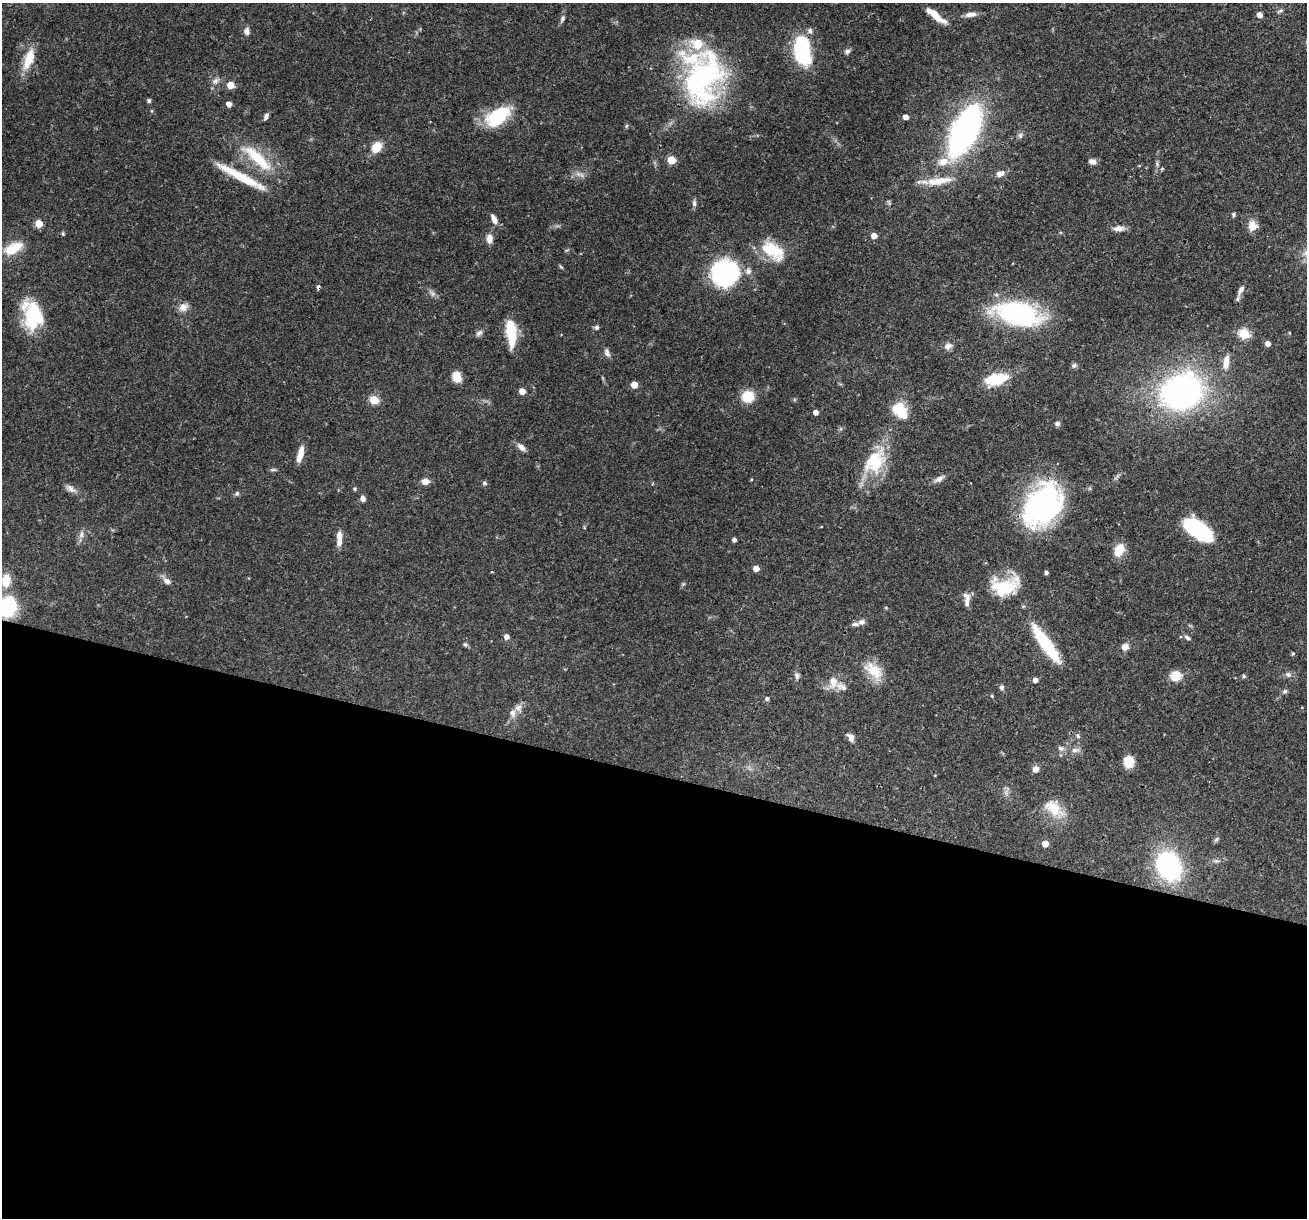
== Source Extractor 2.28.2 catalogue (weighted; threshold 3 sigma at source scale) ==
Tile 14 of 4 x 4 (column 2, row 4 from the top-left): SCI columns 1306-2610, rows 250-1465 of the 5220 x 5236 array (HDU 1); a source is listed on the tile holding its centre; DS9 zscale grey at full resolution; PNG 1309 x 1220 px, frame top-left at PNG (2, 3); no overlay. Shown black and unused: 37% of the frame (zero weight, under 3 of 4 exposures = <1% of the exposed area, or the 3 px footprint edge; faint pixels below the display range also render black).
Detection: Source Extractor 2.28.2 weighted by HDU 2 'WHT'; one run over the whole footprint, this tile lists its part. Background 0.0571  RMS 0.0033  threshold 0.0146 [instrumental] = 3 sigma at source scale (4.5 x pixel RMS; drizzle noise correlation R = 1.50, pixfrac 1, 0.05/0.05 arcsec/px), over >= 5 px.
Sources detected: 142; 1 too faint to see at this stretch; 3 inside a brighter object's white glare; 1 cosmic-ray / hot-pixel residue — not listed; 12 inside a brighter listed object's ellipse — not listed separately; the other 125 listed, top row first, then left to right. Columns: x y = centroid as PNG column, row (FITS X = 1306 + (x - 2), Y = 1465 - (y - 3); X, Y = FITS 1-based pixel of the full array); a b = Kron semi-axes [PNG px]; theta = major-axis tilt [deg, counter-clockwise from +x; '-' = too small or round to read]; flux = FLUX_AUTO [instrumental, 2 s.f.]
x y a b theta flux
1280 11 10 4 27 0.72
971 14 14 6 8 2.1
935 15 22 7 -40 5
1260 15 5 4 - 2.4
562 19 9 5 65 0.9
247 31 9 7 -84 1.4
802 49 27 14 -83 34
847 51 8 6 19 0.93
29 59 28 10 71 7.6
702 77 65 41 57 64
215 81 12 7 28 1.5
230 85 5 5 - 7.2
149 100 4 4 - 0.73
229 104 4 4 - 2.5
152 111 5 3 - 0.36
266 116 8 5 63 1
498 117 28 16 34 19
905 117 4 4 - 2
626 126 6 4 70 0.43
965 130 45 21 63 97
1020 135 8 6 -78 0.94
376 147 10 8 48 6.6
257 158 50 14 -41 15
671 160 5 5 - 11
1092 161 8 7 - 1.5
1157 164 8 5 -66 0.69
1139 166 5 3 - 0.26
1162 169 6 4 19 0.38
1000 174 12 7 27 2
582 175 9 6 -41 1.2
241 176 64 8 -28 11
939 181 42 9 7 6.8
694 203 10 5 -80 0.93
1233 214 5 5 - 0.6
494 219 13 6 -65 2.2
39 224 5 5 - 7
1252 226 13 11 90 3.1
1119 228 16 7 1 2.1
63 234 6 4 -79 0.42
874 236 5 5 - 2.7
489 239 11 7 -87 2.5
13 248 24 12 27 7.1
773 251 33 18 -35 11
561 267 7 3 -54 0.42
748 271 10 8 -85 1.6
725 273 23 22 - 49
1241 290 14 6 61 1.6
432 293 13 5 -44 1.2
183 307 12 10 41 2.4
1018 313 40 19 -12 60
33 315 39 18 80 16
597 327 6 5 - 0.72
479 333 11 7 41 1.1
511 333 24 9 -85 15
1244 334 6 5 - 23
1268 344 5 4 - 2.1
948 346 10 7 25 1.9
607 352 12 7 -75 1.3
1226 362 20 8 84 3.7
1074 365 8 6 36 0.77
456 377 10 8 -68 4.5
996 379 24 12 15 12
634 385 5 5 - 4.6
522 391 5 4 - 3.9
1182 392 35 28 29 110
748 397 14 13 - 6.6
374 400 5 5 - 14
900 410 14 10 -46 13
816 412 4 4 - 2
1057 424 6 6 - 0.83
521 447 12 7 -43 1.7
300 454 20 6 75 3.6
875 461 36 23 53 17
273 470 10 4 4 0.59
939 479 15 6 30 1.7
425 481 9 7 2 1.9
484 483 6 5 - 0.62
70 489 16 7 -34 1.8
354 489 5 4 - 0.51
237 493 7 5 75 0.62
363 498 6 5 - 1.4
1043 505 46 32 55 65
1198 529 25 12 -36 37
81 535 10 6 80 1.4
339 535 13 7 81 2.2
734 540 4 4 - 1
1119 550 16 11 61 4.8
756 568 4 4 - 3.2
1046 572 4 3 - 0.88
6 581 16 11 84 5.8
167 581 12 7 -35 1.7
1001 589 31 26 -74 12
967 599 18 7 -85 2.3
7 607 20 18 67 25
861 622 10 7 16 1.3
506 637 5 5 - 1.8
1187 637 8 5 -34 0.8
1043 640 49 12 -54 17
465 645 7 5 -46 0.61
1125 647 9 8 - 2.2
1293 653 6 4 90 0.44
874 671 28 15 -43 7.5
1288 675 8 7 - 1.2
797 676 10 7 -79 1.1
1175 676 13 11 8 4.8
1244 676 6 5 - 0.49
1035 680 4 4 - 1.9
833 682 18 12 83 3.6
1001 687 7 7 - 0.76
1285 691 7 5 26 0.78
992 696 4 3 - 0.35
767 698 6 5 - 0.61
518 708 10 10 - 1.9
1078 736 7 5 -59 0.63
851 737 9 6 -53 2.1
1061 748 9 6 -17 1.1
1075 750 13 6 8 1.6
1129 762 10 9 - 5.9
1036 769 7 6 - 2
1006 792 17 5 80 1.4
1054 808 28 16 -38 8.5
1216 839 9 5 46 0.68
1045 844 5 4 - 4
1217 861 9 5 -9 0.92
1169 866 17 13 -64 78
Isophote crosses this tile's border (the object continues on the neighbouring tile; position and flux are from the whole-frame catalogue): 1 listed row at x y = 7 607